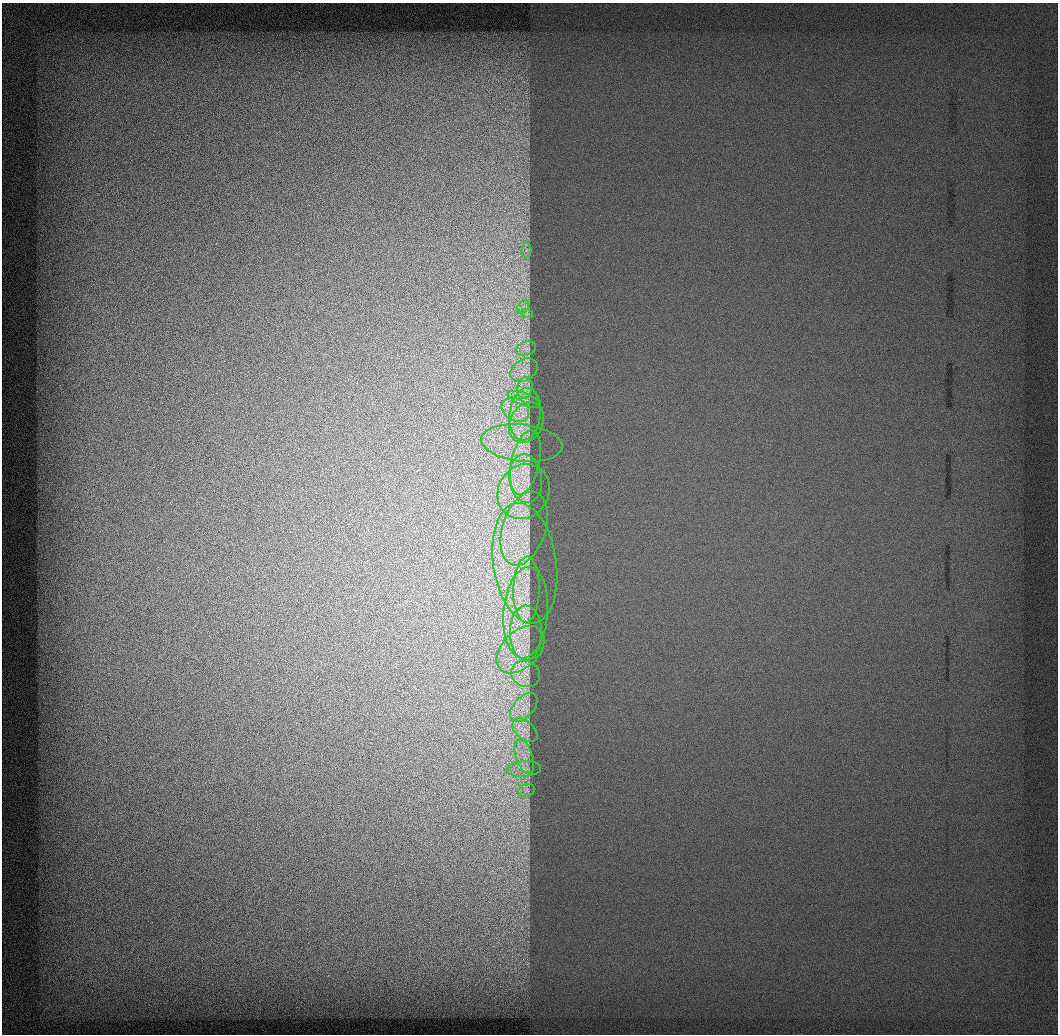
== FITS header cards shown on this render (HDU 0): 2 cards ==
NAXIS1  =                 1056 / Length of Axis 1 (Serial)
NAXIS2  =                 1032 / Length of Axis 2 (Parallel)

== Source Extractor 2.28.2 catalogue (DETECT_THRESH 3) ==
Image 1056 x 1032 px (HDU 0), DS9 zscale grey, 1 PNG px = 1 image px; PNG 1060 x 1036 px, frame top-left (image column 1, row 1032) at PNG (2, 3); each listed source drawn as its Kron ellipse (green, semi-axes under 4 px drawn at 4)
Background 523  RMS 2.7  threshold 8.12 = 3 sigma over >= 5 px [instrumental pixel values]
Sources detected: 26; all 26 listed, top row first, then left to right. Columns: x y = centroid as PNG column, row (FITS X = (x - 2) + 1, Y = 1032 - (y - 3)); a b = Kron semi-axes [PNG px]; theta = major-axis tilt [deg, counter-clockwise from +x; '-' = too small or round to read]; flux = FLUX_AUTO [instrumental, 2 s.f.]
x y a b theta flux
526 250 7 5 88 540
523 307 8 5 56 670
527 314 6 4 -18 330
526 349 10 7 17 820
524 370 15 10 31 2100
525 388 11 7 79 1400
524 399 17 6 -22 1300
515 410 15 11 -33 3000
525 414 26 15 82 5000
526 422 21 16 61 3700
522 443 41 18 -6 7600
525 462 33 14 77 5300
526 479 24 16 -83 4300
523 492 28 25 58 8300
524 529 38 21 72 9900
525 563 61 31 -81 20000
526 590 33 13 88 5000
526 613 46 22 85 11000
526 633 27 16 -89 4900
520 650 28 18 44 6500
525 674 15 12 -24 2400
524 707 17 10 49 2600
525 730 14 9 -40 1900
524 757 18 8 -71 2200
524 769 17 7 4 1500
527 790 8 6 20 710